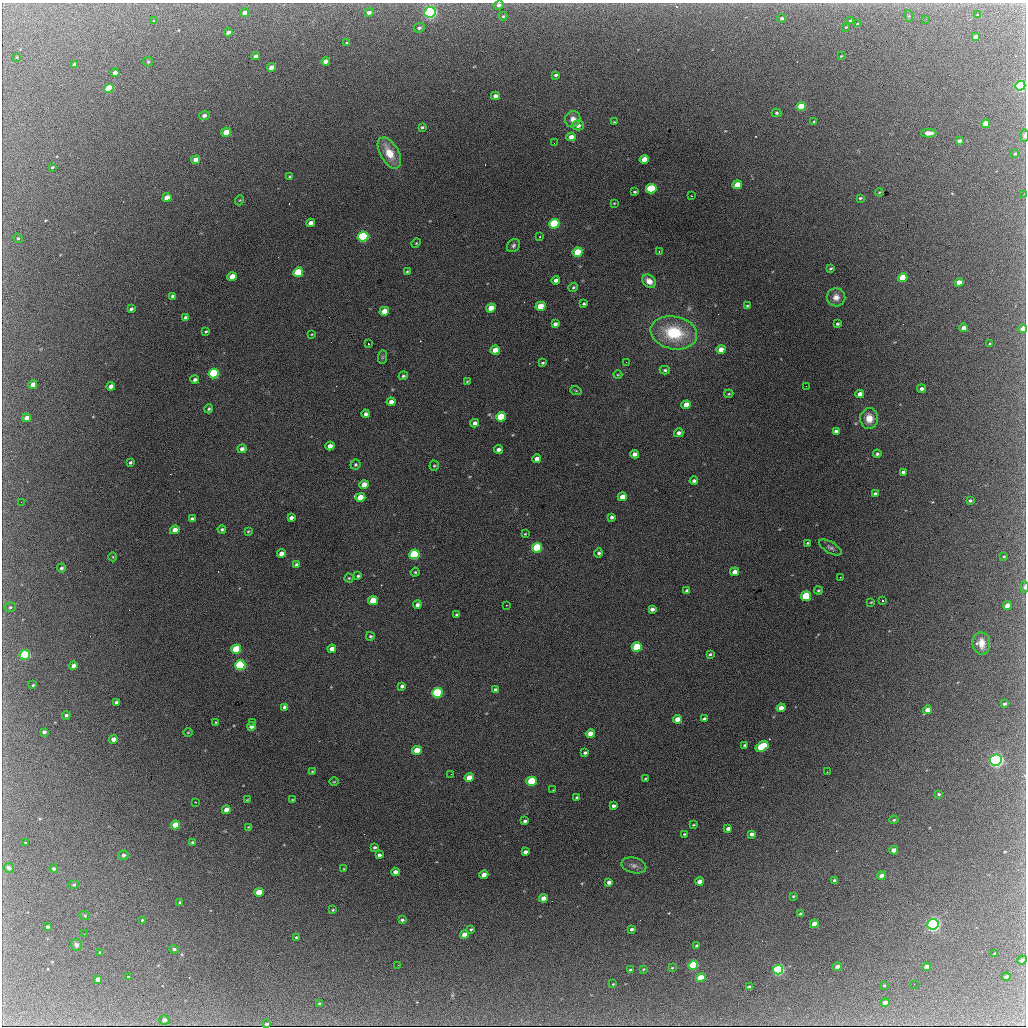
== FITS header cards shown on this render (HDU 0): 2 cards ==
NAXIS1  =                 1024 / length of data axis 1
NAXIS2  =                 1024 / length of data axis 2

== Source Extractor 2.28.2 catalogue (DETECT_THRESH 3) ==
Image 1024 x 1024 px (HDU 0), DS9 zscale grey, 1 PNG px = 1 image px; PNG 1028 x 1028 px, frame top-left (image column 1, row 1024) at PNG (2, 3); each listed source drawn as its Kron ellipse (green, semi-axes under 4 px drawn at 4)
Background 2050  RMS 33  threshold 98.5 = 3 sigma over >= 5 px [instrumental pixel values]
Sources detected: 293; all 293 listed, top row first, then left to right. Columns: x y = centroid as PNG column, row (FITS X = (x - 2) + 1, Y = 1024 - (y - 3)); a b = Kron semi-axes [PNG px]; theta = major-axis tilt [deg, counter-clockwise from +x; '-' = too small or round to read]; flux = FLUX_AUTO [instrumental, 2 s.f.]
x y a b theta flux
499 5 5 4 - 7900
369 12 5 4 - 10000
430 12 6 5 - 590000
245 13 4 4 - 14000
978 15 4 3 - 2300
503 16 4 4 - 2500
909 16 6 4 -71 2500
782 18 4 4 - 4700
926 19 2 2 - 1000
153 21 4 2 - 1400
850 21 3 2 - 2200
857 24 3 3 - 2100
846 27 3 3 - 1500
419 28 6 4 24 4600
228 32 4 3 - 11000
975 37 4 3 - 11000
347 43 3 3 - 3800
256 56 4 3 - 9100
841 56 3 2 - 1500
17 57 4 2 - 1600
326 61 4 4 - 17000
148 62 5 4 - 2600
74 65 4 3 - 9800
271 67 4 4 - 20000
115 73 4 3 - 16000
556 75 3 3 - 4100
1020 86 5 5 - 390000
109 88 5 4 - 91000
495 96 4 4 - 10000
801 107 5 4 - 70000
777 113 5 4 - 3300
204 115 5 4 - 8500
573 119 8 7 - 15000
614 122 3 3 - 2500
814 122 4 3 - 2600
986 124 4 4 - 59000
578 125 6 5 - 13000
422 127 4 3 - 3000
226 132 5 4 - 40000
929 133 7 4 1 22000
1024 135 6 3 89 6600
571 137 5 4 - 16000
959 141 4 3 - 8000
554 143 2 2 - 2600
389 153 17 9 -61 43000
1015 154 4 3 - 3000
644 159 5 4 - 38000
196 160 4 4 - 19000
52 167 3 2 - 2300
290 177 4 3 - 2000
737 185 5 4 - 43000
651 189 5 4 - 130000
635 192 3 3 - 3000
879 193 4 3 - 1400
1024 194 2 2 - 6600
691 196 2 2 - 1300
167 197 4 4 - 26000
860 198 3 3 - 2900
240 200 5 3 - 1900
614 203 3 2 - 1500
311 223 4 4 - 13000
554 224 5 4 - 200000
363 237 5 4 - 360000
540 237 3 2 - 2100
18 238 5 4 - 2800
416 243 5 4 - 2100
513 245 7 5 46 5100
659 251 3 3 - 1400
578 252 5 4 - 72000
831 268 4 2 - 2600
407 271 3 3 - 2100
298 272 5 4 - 120000
232 277 5 4 - 40000
903 278 5 4 - 69000
556 280 4 4 - 9000
649 281 7 6 - 17000
959 282 4 4 - 20000
573 287 5 4 - 2900
172 296 3 3 - 4200
836 297 9 9 - 16000
584 304 3 3 - 3500
541 306 5 4 - 48000
747 306 4 3 - 2100
491 308 5 4 - 31000
131 309 4 3 - 5300
384 311 5 4 - 29000
185 317 4 3 - 4600
555 324 4 4 - 6700
837 324 3 3 - 3800
963 328 4 4 - 14000
1023 329 4 4 - 15000
206 331 3 3 - 2600
674 333 23 16 -12 130000
312 334 4 3 - 1900
368 344 3 2 - 1400
990 344 3 3 - 2800
721 349 4 4 - 20000
495 350 5 4 - 27000
382 357 7 4 89 3400
626 362 2 2 - 1200
543 363 4 3 - 3100
665 370 5 4 - 3700
214 373 5 4 - 240000
618 375 4 3 - 1800
403 376 4 4 - 3400
195 380 4 4 - 7000
467 381 3 3 - 1800
33 385 4 4 - 20000
111 386 4 4 - 15000
806 386 2 2 - 2000
922 389 4 3 - 6700
576 391 6 3 -19 2200
729 394 4 3 - 2300
860 394 4 4 - 12000
391 402 4 4 - 11000
686 405 5 4 - 31000
209 409 4 4 - 3800
366 414 4 4 - 6900
501 417 5 4 - 79000
26 418 4 4 - 16000
869 418 10 9 - 26000
475 423 4 4 - 9800
836 431 4 3 - 7700
679 433 5 4 - 7000
330 446 4 4 - 18000
242 449 4 4 - 9600
498 449 4 3 - 7600
635 454 4 4 - 12000
877 454 4 3 - 4100
537 459 4 4 - 12000
130 462 4 3 - 3700
355 465 5 4 - 3700
434 466 5 4 - 2700
903 472 4 3 - 6300
694 481 4 3 - 5700
364 485 5 4 - 30000
875 494 4 3 - 7300
360 497 5 4 - 39000
622 497 4 4 - 21000
970 501 3 3 - 3700
21 502 2 2 - 3600
612 517 4 4 - 5100
291 518 4 3 - 7300
192 519 4 4 - 8700
175 530 5 4 - 19000
222 530 4 4 - 4000
248 531 4 3 - 2000
525 534 3 3 - 1800
807 543 3 3 - 2500
537 548 5 5 - 170000
830 548 13 5 -29 7000
281 553 4 4 - 15000
599 553 4 4 - 4700
414 554 5 5 - 260000
1004 556 3 2 - 2300
113 557 4 3 - 1800
296 565 4 4 - 4300
61 568 4 4 - 4700
415 572 4 4 - 2600
735 572 4 4 - 14000
358 576 3 3 - 3200
840 577 2 2 - 1200
349 578 4 4 - 2300
1024 587 5 3 - 4100
687 591 4 3 - 6900
818 591 4 4 - 3200
806 596 5 4 - 140000
373 601 5 4 - 60000
882 601 3 2 - 2600
871 602 4 2 - 1700
417 605 4 4 - 7500
506 605 2 2 - 2700
1007 606 4 4 - 26000
10 607 5 4 - 3900
652 609 4 4 - 8400
457 614 4 4 - 2700
370 636 4 4 - 3400
981 643 11 9 -82 23000
637 647 5 4 - 120000
236 649 5 4 - 120000
332 649 4 4 - 13000
710 654 3 3 - 3200
25 655 5 4 - 330000
240 665 5 5 - 320000
73 666 4 4 - 11000
33 685 3 2 - 2100
402 686 4 3 - 6000
495 690 4 3 - 7000
437 693 5 5 - 250000
116 702 3 3 - 5600
1005 704 4 3 - 4900
285 707 4 3 - 5800
781 708 4 4 - 17000
927 710 4 4 - 21000
66 715 4 4 - 5300
677 719 4 4 - 22000
704 719 4 3 - 5600
216 722 4 3 - 1800
253 722 3 2 - 2000
251 726 4 4 - 9500
44 732 4 4 - 6800
188 732 5 3 - 1800
590 734 4 4 - 25000
113 739 4 4 - 15000
745 745 3 3 - 2700
762 747 7 4 29 130000
417 750 5 4 - 40000
585 753 4 3 - 5100
996 760 6 5 - 750000
312 771 3 2 - 1800
827 772 2 2 - 1200
451 774 3 2 - 1900
469 778 5 4 - 37000
645 779 3 2 - 2000
532 781 5 4 - 150000
334 782 5 3 - 2000
553 790 2 2 - 1600
939 794 4 3 - 3100
577 798 3 3 - 3800
247 800 3 2 - 1500
292 800 3 3 - 1700
195 802 3 2 - 1200
614 806 4 3 - 5800
226 810 4 4 - 24000
894 820 5 4 - 3200
525 821 4 3 - 5100
176 825 4 4 - 42000
693 825 3 2 - 2300
248 827 3 3 - 1500
728 829 4 3 - 6700
684 834 3 2 - 2200
752 834 4 4 - 8600
192 842 4 4 - 3100
25 843 3 2 - 2500
375 847 4 3 - 4300
894 850 4 4 - 20000
525 852 4 4 - 8000
123 855 5 4 - 6100
379 855 4 3 - 6000
634 865 13 7 -15 10000
9 868 5 5 - 9600
54 869 4 3 - 5200
344 869 3 3 - 1700
395 872 4 4 - 13000
484 875 4 4 - 23000
881 876 4 4 - 13000
699 881 4 4 - 15000
835 881 4 3 - 5900
609 882 4 4 - 9900
74 885 5 4 - 2700
259 892 4 4 - 48000
793 896 4 3 - 2600
543 898 4 4 - 15000
180 902 4 3 - 2800
333 910 3 2 - 2200
801 914 4 3 - 5400
85 916 5 3 - 2000
142 920 3 2 - 1800
402 920 4 3 - 3800
814 924 4 4 - 22000
933 924 6 5 - 630000
48 927 3 3 - 6100
471 929 3 3 - 2500
631 929 4 3 - 4400
84 934 2 2 - 990
465 935 4 4 - 28000
296 937 3 3 - 2600
76 945 6 5 - 6100
697 946 4 3 - 6400
174 949 4 4 - 5300
100 952 3 3 - 2700
995 954 3 3 - 2500
1022 960 5 4 - 6000
398 965 2 2 - 930
693 965 5 4 - 180000
837 967 4 3 - 14000
927 967 4 3 - 17000
672 968 3 3 - 1900
643 969 3 3 - 1900
630 970 3 3 - 4500
778 970 5 4 - 400000
128 977 3 2 - 1800
1006 977 4 3 - 13000
701 978 5 4 - 50000
98 979 4 3 - 11000
613 984 4 3 - 1900
914 984 2 2 - 1100
884 985 3 3 - 2100
749 987 4 3 - 5900
885 1003 4 4 - 23000
320 1004 4 3 - 6200
164 1020 5 4 - 13000
266 1024 3 3 - 3700
At the frame edge (FLAGS 8, measured only in part): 6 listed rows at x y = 499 5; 1020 86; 1024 135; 1024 194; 1023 329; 1024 587